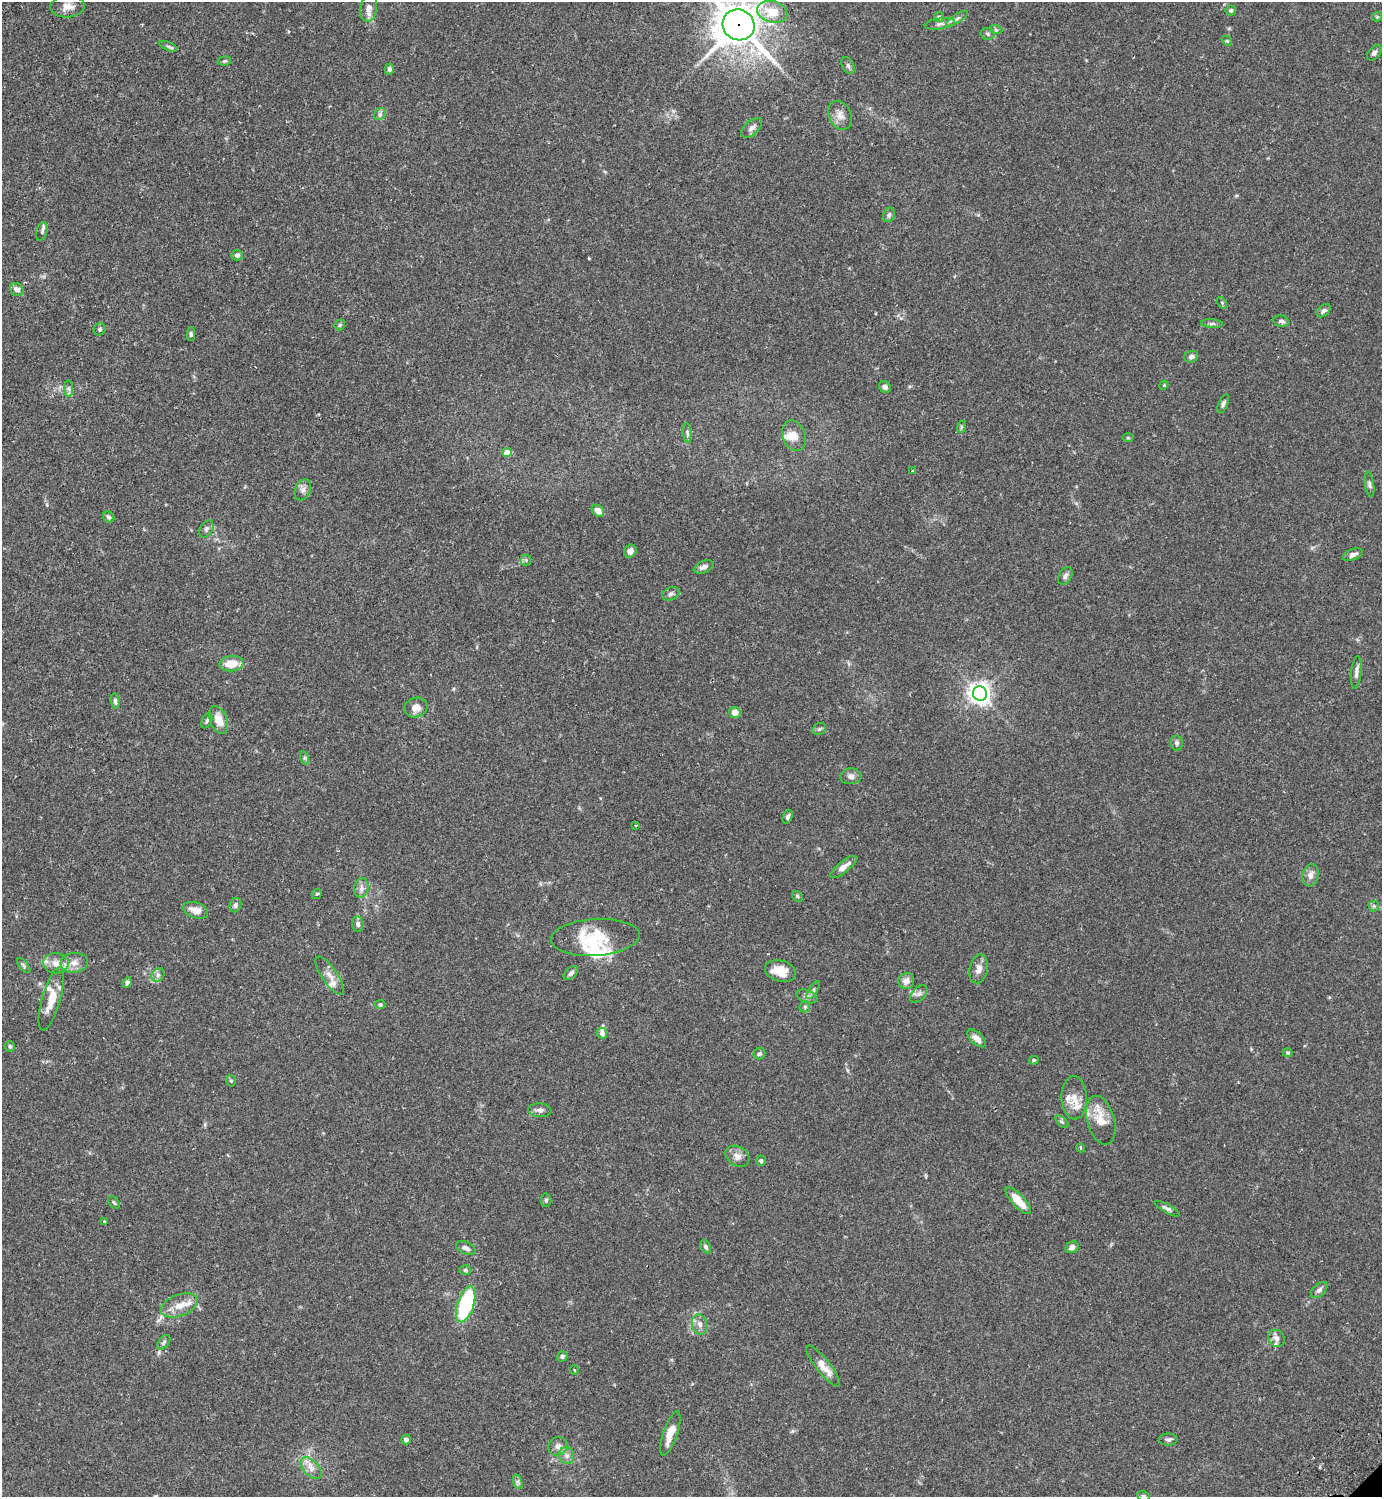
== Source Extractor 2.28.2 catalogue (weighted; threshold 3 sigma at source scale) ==
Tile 11 of 4 x 4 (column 3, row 3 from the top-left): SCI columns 3104-4483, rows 1539-3033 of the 6066 x 6070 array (HDU 1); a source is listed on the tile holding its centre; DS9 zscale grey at full resolution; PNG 1384 x 1499 px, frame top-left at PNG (2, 2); each listed source drawn as its Kron ellipse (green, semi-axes under 4 px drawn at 4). Shown black and unused: <1% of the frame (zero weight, under 2 of 3 exposures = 3% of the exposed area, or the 3 px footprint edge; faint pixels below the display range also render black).
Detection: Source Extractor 2.28.2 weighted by HDU 2 'WHT'; one run over the whole footprint, this tile lists its part. Background 0.0889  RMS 0.0056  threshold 0.0254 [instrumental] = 3 sigma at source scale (4.5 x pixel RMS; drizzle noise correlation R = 1.50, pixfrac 1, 0.05/0.05 arcsec/px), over >= 5 px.
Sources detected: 148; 15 inside a brighter listed object's ellipse — not listed separately; the other 133 listed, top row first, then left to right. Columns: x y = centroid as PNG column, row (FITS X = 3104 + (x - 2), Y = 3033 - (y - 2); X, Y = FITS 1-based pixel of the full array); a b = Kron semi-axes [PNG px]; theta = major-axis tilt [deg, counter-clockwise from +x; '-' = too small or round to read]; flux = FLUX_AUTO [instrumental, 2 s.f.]
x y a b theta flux
67 6 17 11 4 4.9
369 8 14 8 83 4.2
1231 10 5 5 - 1
772 12 15 10 -17 12
939 17 5 5 - 0.85
1377 17 5 5 - 0.73
957 19 12 4 33 1.6
940 24 15 5 8 2.4
739 25 16 15 - 1500
996 30 6 4 -18 0.73
988 34 7 6 - 1.2
1227 41 5 4 - 0.68
168 46 9 4 -22 1.1
1374 53 9 5 49 1.6
224 61 7 4 9 0.81
848 65 9 5 -63 1.4
389 69 5 4 - 1.4
380 114 6 5 - 1.3
840 115 15 11 -64 4.4
752 128 12 7 41 2.7
889 215 7 6 - 1.3
42 231 9 5 74 1.5
237 255 6 5 - 1.3
17 289 7 6 - 2.7
1222 303 6 4 -57 0.73
1324 311 8 5 41 1.5
1281 321 8 5 -11 1.5
1212 324 11 4 -4 1.2
340 325 6 4 48 0.83
100 329 6 5 - 1.2
191 334 7 4 -89 0.93
1191 357 7 5 20 2
1164 385 5 3 - 0.53
885 387 6 5 - 2.3
69 389 8 4 -89 1.2
1223 404 10 4 67 1.4
961 427 6 4 72 0.76
687 433 10 4 -85 0.98
794 436 16 11 -68 6.1
1128 438 5 3 - 0.57
507 453 4 4 - 7.2
913 471 3 3 - 1.1
1369 484 12 4 -81 1.7
303 490 11 7 65 2.4
598 511 7 5 -45 4.1
109 517 6 5 - 1.4
206 529 9 6 59 1.5
630 551 7 6 - 3.1
1353 555 10 5 22 2.5
526 560 5 5 - 0.93
704 567 10 6 23 2.3
1065 576 9 6 58 1.8
671 594 9 6 23 1.5
231 664 12 7 7 8.7
1356 672 16 5 84 2.5
980 694 7 7 - 370
115 701 7 4 -83 1.3
416 707 12 10 18 4.6
735 713 6 5 - 3.9
219 720 14 8 -67 8.1
207 721 8 5 64 1.2
819 729 7 5 27 1.1
1177 743 7 6 - 1.2
305 758 6 4 -72 0.85
851 776 10 8 3 2.4
788 817 7 4 67 1.6
636 825 3 2 - 0.51
843 867 16 5 38 4.3
1310 875 11 8 74 3.5
361 888 10 7 78 2.5
317 894 5 4 - 0.73
797 896 6 4 -47 0.91
235 905 7 5 68 1.5
1374 906 5 5 - 0.95
196 910 13 7 -20 5
358 924 7 6 - 1.7
595 937 44 18 4 22
56 963 12 10 -6 5.3
74 963 13 10 7 4.7
24 965 9 4 -51 1
979 969 15 9 77 3.9
780 971 16 10 -15 9.2
571 973 8 5 43 1.4
158 975 7 6 - 1.5
330 976 22 7 -56 4.7
906 981 8 7 - 3.6
127 983 5 4 - 1.4
813 990 10 4 56 1.4
919 994 10 6 45 2
807 996 11 6 -20 2
51 999 33 9 74 9.6
380 1005 5 4 - 1.1
805 1007 6 5 - 0.92
602 1033 6 5 - 2.1
977 1038 11 6 -42 3.4
10 1046 5 5 - 1.1
1288 1053 5 3 - 0.69
759 1054 6 5 - 1
1034 1060 5 4 - 0.9
231 1081 6 4 -73 0.83
1074 1098 21 13 -88 6.5
540 1110 12 7 -4 2.4
1101 1120 25 13 -75 11
1062 1122 8 4 -44 1
1081 1148 4 3 - 0.56
737 1156 13 9 -30 3.7
761 1161 5 4 - 1.1
546 1200 6 5 - 0.91
1018 1201 17 6 -47 9.7
114 1202 7 4 -53 0.88
1167 1209 14 4 -30 1.9
104 1221 3 3 - 1.5
706 1247 7 4 -59 1.1
1072 1247 7 5 29 2.3
466 1248 10 6 -24 2
465 1270 6 5 - 0.82
1319 1290 10 6 44 1.9
466 1304 19 8 72 50
179 1305 19 10 20 7.3
700 1324 10 7 -75 2.8
1276 1338 9 7 -53 2.6
164 1342 8 5 50 1.2
562 1356 5 5 - 1.5
823 1366 25 7 -51 7.4
574 1370 4 3 - 0.38
670 1433 23 7 71 7.6
1168 1439 9 6 -1 1.5
406 1440 5 5 - 2.1
558 1446 10 9 - 2.8
567 1455 8 7 - 2.3
311 1468 13 7 -45 3.9
518 1482 7 4 -71 1.3
1143 1496 6 4 -19 0.88
Overlapping masked pixels (flux is a lower limit): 1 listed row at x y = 739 25
Isophote crosses this tile's border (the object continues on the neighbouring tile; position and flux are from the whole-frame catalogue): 2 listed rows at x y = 739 25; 1143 1496